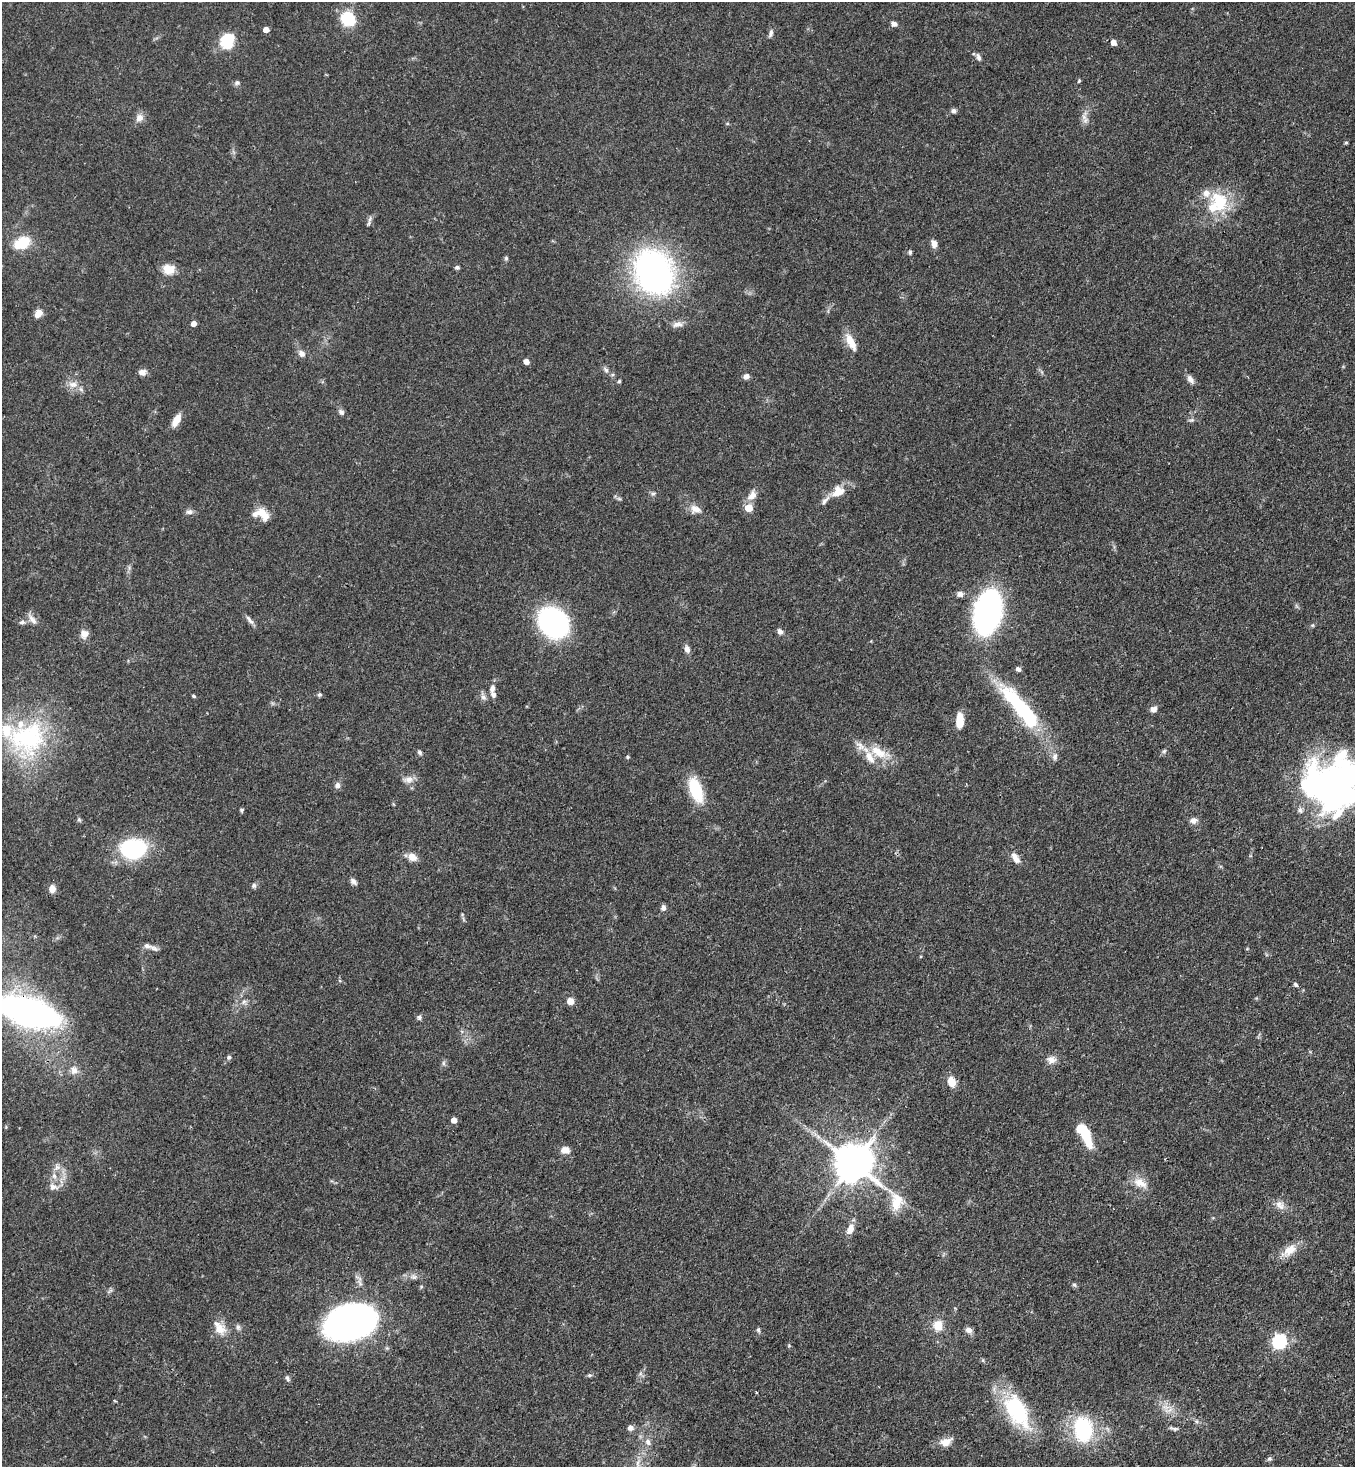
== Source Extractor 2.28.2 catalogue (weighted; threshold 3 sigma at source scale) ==
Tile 6 of 4 x 4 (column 2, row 2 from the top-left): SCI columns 1580-2932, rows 2989-4453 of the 6001 x 5979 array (HDU 1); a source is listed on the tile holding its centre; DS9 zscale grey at full resolution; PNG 1357 x 1469 px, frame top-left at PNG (2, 2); no overlay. Shown black and unused: <1% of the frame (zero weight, under 3 of 4 exposures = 7% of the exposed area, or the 3 px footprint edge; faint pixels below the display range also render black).
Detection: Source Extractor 2.28.2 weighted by HDU 2 'WHT'; one run over the whole footprint, this tile lists its part. Background 0.0827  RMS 0.0039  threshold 0.0174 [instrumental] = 3 sigma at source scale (4.5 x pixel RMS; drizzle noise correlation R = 1.50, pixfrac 1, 0.05/0.05 arcsec/px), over >= 5 px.
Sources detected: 135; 1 inside a brighter object's white glare — not listed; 9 inside a brighter listed object's ellipse — not listed separately; the other 125 listed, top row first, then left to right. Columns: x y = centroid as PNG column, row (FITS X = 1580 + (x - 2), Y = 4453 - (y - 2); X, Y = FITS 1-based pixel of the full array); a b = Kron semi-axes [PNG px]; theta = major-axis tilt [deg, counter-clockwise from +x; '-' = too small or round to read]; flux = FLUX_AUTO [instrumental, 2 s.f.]
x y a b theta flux
348 18 17 14 -35 13
894 24 6 6 - 1.3
266 29 5 4 - 3.1
771 33 10 5 81 1.1
227 41 8 7 - 36
1113 42 5 5 - 3
978 57 10 5 -70 1.2
1079 81 5 4 - 0.45
237 82 8 6 21 0.96
954 111 6 5 - 1.3
1084 117 11 7 -70 2
139 118 9 8 - 2.6
727 124 5 3 - 0.4
1346 142 4 4 - 0.53
1219 202 29 21 -60 17
370 219 11 5 66 1.1
22 243 13 9 27 15
934 244 10 7 -75 2.1
910 252 6 4 79 0.69
506 258 6 5 - 0.59
457 267 6 5 - 0.68
169 269 15 11 -10 4.9
653 272 47 38 -64 110
38 313 9 7 45 3.4
194 323 4 4 - 2.8
678 324 17 6 6 2.3
851 342 23 9 -63 5.5
301 353 9 7 -45 2
526 361 4 4 - 2.7
606 370 10 6 -56 1.3
142 372 9 7 -6 2
746 376 7 6 - 1.5
1190 379 11 7 -54 1.8
619 381 5 4 - 0.5
73 384 13 9 -8 3.1
341 412 9 6 -50 1.1
176 420 16 7 59 4.1
1191 420 8 5 1 0.8
838 491 19 13 35 6
653 493 7 4 0 0.69
752 495 15 10 51 3.2
749 508 5 5 - 9.2
695 509 16 10 -19 3.3
189 512 9 7 -4 1.3
262 514 19 10 -47 5.4
960 594 7 6 - 1.8
988 612 25 16 77 150
32 619 16 7 -51 2.1
250 620 15 5 -50 1.6
22 622 8 6 3 1.1
553 622 21 17 -48 100
780 632 8 6 -61 1.3
84 634 10 9 - 2.7
687 649 8 6 -72 1.9
1018 669 7 5 -35 1.1
492 688 10 6 78 1.8
320 695 6 5 - 0.68
194 696 5 3 - 0.57
483 697 8 7 - 1.4
1021 708 61 15 -50 44
1153 709 8 6 9 1.9
960 720 15 7 -90 6.7
28 737 56 46 9 54
1164 751 7 4 45 0.72
419 752 7 5 -58 0.79
879 752 28 12 -25 9.5
1055 756 11 6 77 1.5
628 757 4 4 - 0.6
409 779 14 8 11 2.4
337 785 7 7 - 1.5
1332 785 53 47 30 180
696 790 26 12 -70 17
241 810 5 4 - 0.61
79 820 6 4 -1 0.56
1193 820 9 8 - 1.8
133 849 31 23 1 29
412 857 11 8 -34 3.2
1015 858 15 7 -56 2.9
353 882 9 7 -38 1.2
254 885 7 6 - 0.95
52 889 9 8 - 2.5
663 908 7 6 - 1.3
147 946 13 7 -11 2.1
1295 985 7 5 -46 0.73
570 1001 6 6 - 3.6
244 1002 7 6 - 1.1
28 1012 39 16 -17 240
419 1017 7 6 - 0.89
229 1057 7 6 - 0.82
1051 1060 12 11 - 2.6
443 1063 7 4 -90 0.77
74 1070 12 9 -76 2.5
951 1082 12 8 -72 4.6
454 1120 5 4 - 3.2
1084 1133 25 9 -61 19
565 1150 10 8 -6 2.8
853 1163 11 11 - 1200
57 1167 9 7 -89 1.8
54 1176 8 6 -86 1.7
1140 1183 21 11 -29 4.9
53 1187 12 9 -13 2.5
897 1202 25 15 86 7.8
1280 1205 14 10 -45 2.9
850 1229 13 8 64 3.4
1289 1250 23 12 36 5.5
414 1277 9 7 -31 1.4
1074 1285 6 4 -1 0.63
350 1322 32 20 16 300
938 1325 11 9 89 5.7
238 1327 8 6 -87 0.95
219 1329 19 14 -50 5.2
758 1330 6 5 - 0.69
969 1330 9 7 -20 1.7
1279 1341 6 6 - 74
589 1375 6 5 - 0.67
287 1378 8 5 -62 0.92
756 1392 3 3 - 0.55
1166 1407 12 5 -6 2.1
1017 1411 43 23 -60 33
630 1428 7 6 - 1.7
1083 1429 22 16 -79 36
1174 1429 12 4 -14 1
648 1442 9 8 - 2
945 1442 16 10 21 4
1269 1459 7 6 - 0.73
Overlapping masked pixels (flux is a lower limit): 1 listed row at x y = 28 1012
Isophote crosses this tile's border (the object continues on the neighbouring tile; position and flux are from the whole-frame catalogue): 2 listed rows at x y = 1332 785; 28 1012